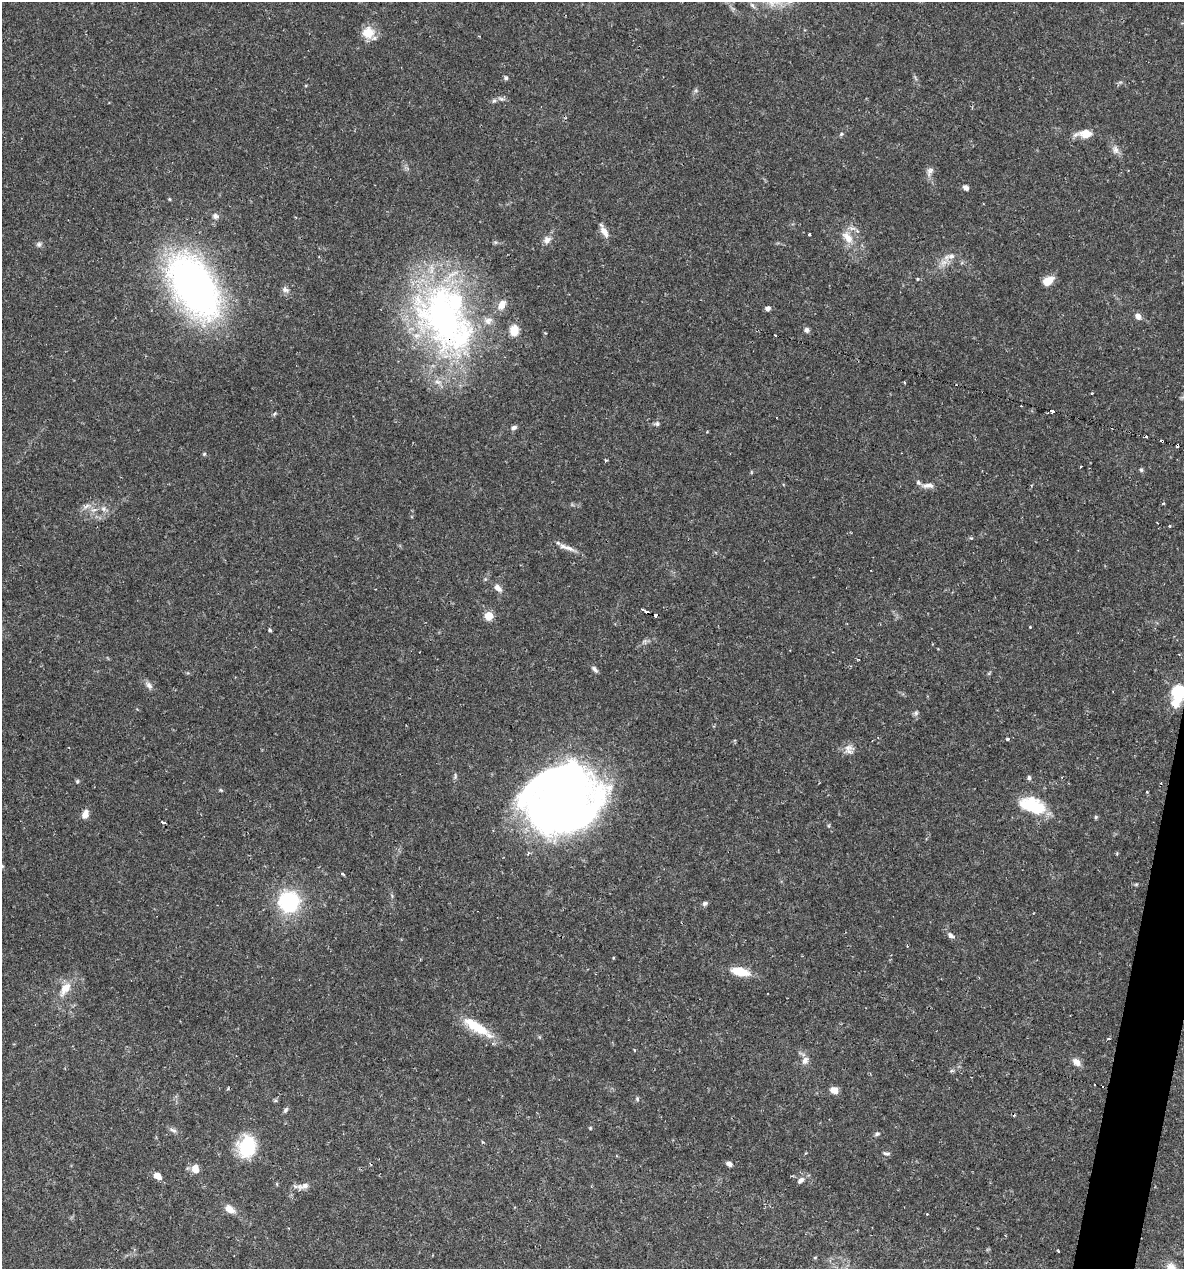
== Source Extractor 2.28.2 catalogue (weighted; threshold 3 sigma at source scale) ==
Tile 6 of 4 x 4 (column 2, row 2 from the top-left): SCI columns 1428-2609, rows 2537-3803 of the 5092 x 5073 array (HDU 1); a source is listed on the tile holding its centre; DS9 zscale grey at full resolution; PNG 1186 x 1271 px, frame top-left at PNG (2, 2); no overlay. Shown black and unused: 2% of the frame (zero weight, under 2 of 3 exposures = <1% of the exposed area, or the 3 px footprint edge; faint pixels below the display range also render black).
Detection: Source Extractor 2.28.2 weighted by HDU 2 'WHT'; one run over the whole footprint, this tile lists its part. Background 0.0426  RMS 0.0032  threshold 0.0144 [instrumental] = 3 sigma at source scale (4.5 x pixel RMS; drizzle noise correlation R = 1.50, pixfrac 1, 0.05/0.05 arcsec/px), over >= 5 px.
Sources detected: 104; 1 inside a brighter object's white glare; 7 cosmic-ray / hot-pixel residue — not listed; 6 inside a brighter listed object's ellipse — not listed separately; the other 90 listed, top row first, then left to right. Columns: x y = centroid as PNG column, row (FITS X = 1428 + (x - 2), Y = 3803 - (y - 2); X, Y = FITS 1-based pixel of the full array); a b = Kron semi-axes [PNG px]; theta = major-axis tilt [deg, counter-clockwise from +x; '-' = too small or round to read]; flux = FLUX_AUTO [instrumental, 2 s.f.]
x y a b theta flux
368 33 16 16 - 5
506 78 5 4 - 0.75
501 99 9 5 -20 0.91
494 101 6 5 - 0.63
841 134 5 5 - 0.5
1085 134 20 9 2 4.1
1115 150 12 8 -75 1.8
930 171 12 8 64 1.6
966 188 7 6 - 1.2
215 216 8 7 - 1.2
604 231 19 7 -62 2.4
809 234 3 3 - 0.6
848 237 19 10 -51 4.3
547 240 11 9 50 1.9
39 244 7 6 - 0.85
951 256 15 9 23 2.8
917 279 4 3 - 0.3
1048 281 11 8 31 4.2
194 287 54 31 -58 170
285 290 10 6 -16 1.1
768 308 5 5 - 1.3
1138 316 7 5 -64 1.9
443 317 91 68 -67 120
806 330 6 5 - 1
904 383 3 2 - 0.37
1021 406 2 2 - 0.3
1052 411 3 3 - 7.5
274 414 7 4 45 0.46
657 424 7 6 - 0.76
514 427 7 6 - 0.96
1162 441 3 3 - 1.1
204 454 5 4 - 0.38
606 460 4 3 - 0.39
1081 466 3 2 - 0.24
1141 470 5 5 - 0.54
928 486 16 6 0 1.8
86 506 13 3 45 1
103 509 8 7 - 1.3
94 510 9 4 22 1.1
1169 526 3 2 - 0.5
570 548 14 6 -26 1.9
498 588 11 7 -45 1.9
647 612 6 3 -24 5.4
655 615 4 3 - 3.4
489 616 5 5 - 14
1030 627 3 3 - 0.27
270 630 4 4 - 0.42
858 659 4 2 - 0.3
594 669 10 5 -48 0.89
149 685 12 7 -51 1.4
1178 693 15 9 81 22
916 713 7 6 - 0.78
1008 739 4 3 - 0.58
848 748 14 10 29 2.4
1029 778 6 5 - 0.67
77 781 6 5 - 0.44
221 790 6 3 -70 0.34
1147 792 3 3 - 0.32
565 799 62 49 38 330
1033 806 27 14 -20 17
85 814 10 7 69 2.2
1096 817 5 5 - 0.42
162 822 4 3 - 0.65
2 866 4 4 - 0.43
342 874 4 3 - 0.64
1136 884 6 4 1 0.44
289 902 21 20 - 25
705 903 7 6 - 0.74
951 936 8 6 -48 1.1
740 971 18 8 -12 7.8
65 988 15 8 56 4.9
477 1027 41 11 -32 10
1108 1039 4 3 - 0.35
805 1060 12 8 60 1.9
1077 1062 12 8 -42 2
834 1090 9 7 -22 2.2
637 1099 5 5 - 0.53
285 1110 9 4 54 0.68
173 1130 11 6 -27 1.1
877 1134 7 5 23 0.66
247 1147 24 18 77 16
886 1153 10 3 -9 0.63
729 1164 6 5 - 1.2
195 1169 10 8 -80 3
157 1176 9 6 -35 2.7
800 1180 10 6 41 1.3
304 1186 18 8 11 2.3
229 1209 12 7 -32 3.3
1058 1251 3 2 - 0.48
815 1257 5 3 - 0.31
Overlapping masked pixels (flux is a lower limit): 5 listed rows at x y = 443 317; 1162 441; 647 612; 655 615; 1178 693
Isophote crosses this tile's border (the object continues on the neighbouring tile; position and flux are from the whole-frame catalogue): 2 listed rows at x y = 1178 693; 2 866